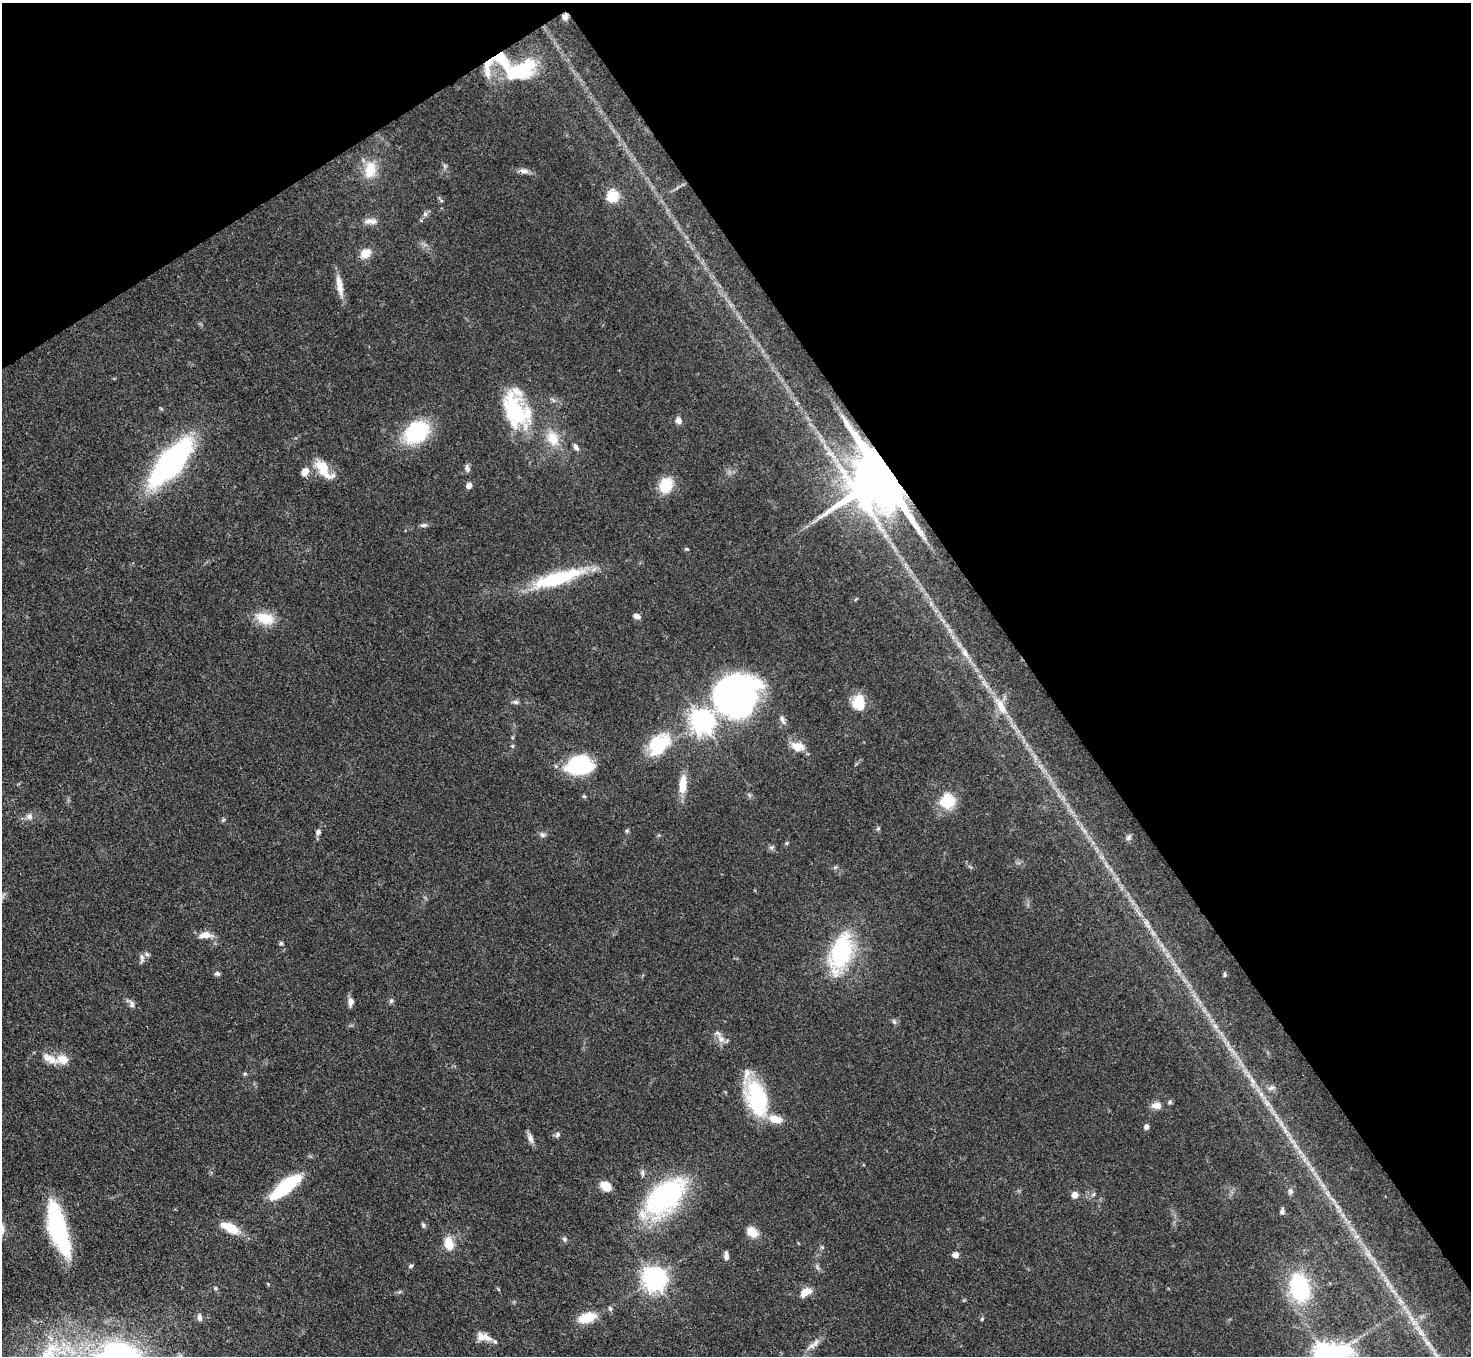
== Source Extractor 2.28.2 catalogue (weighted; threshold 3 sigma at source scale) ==
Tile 3 of 4 x 4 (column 3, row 1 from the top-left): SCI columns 2939-4407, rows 4361-5714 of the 5877 x 5870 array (HDU 1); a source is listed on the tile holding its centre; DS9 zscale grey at full resolution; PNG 1473 x 1358 px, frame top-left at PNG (2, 3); no overlay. Shown black and unused: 35% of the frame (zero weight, under 3 of 4 exposures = <1% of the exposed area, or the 3 px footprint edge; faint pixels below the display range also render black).
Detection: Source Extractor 2.28.2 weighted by HDU 2 'WHT'; one run over the whole footprint, this tile lists its part. Background 0.0533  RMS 0.005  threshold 0.0226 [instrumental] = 3 sigma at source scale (4.5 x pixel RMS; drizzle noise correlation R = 1.50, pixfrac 1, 0.05/0.05 arcsec/px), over >= 5 px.
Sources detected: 111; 2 inside a brighter object's white glare — not listed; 9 inside a brighter listed object's ellipse — not listed separately; the other 100 listed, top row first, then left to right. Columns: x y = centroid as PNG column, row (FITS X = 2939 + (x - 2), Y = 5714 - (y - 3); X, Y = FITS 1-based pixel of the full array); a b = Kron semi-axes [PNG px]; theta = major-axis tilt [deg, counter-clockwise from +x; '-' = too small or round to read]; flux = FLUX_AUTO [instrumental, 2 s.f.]
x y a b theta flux
565 17 8 7 - 2.1
503 61 25 11 -51 14
488 63 20 8 44 5.5
520 71 32 15 27 38
370 170 21 13 78 11
524 171 13 6 -3 2.4
612 196 6 6 - 43
425 214 6 6 - 1.3
373 221 13 8 -15 2.9
365 253 10 8 26 6.9
339 285 28 7 -79 6.1
516 411 43 27 -60 43
678 421 8 7 - 2.7
416 431 21 16 39 48
553 439 17 13 -61 9.9
576 447 8 6 -60 1.9
829 453 11 4 -33 2.1
171 462 34 13 49 180
323 466 25 12 -30 9.5
467 468 11 5 -74 1.5
305 471 10 8 58 3.9
882 475 15 15 - 5000
666 485 14 12 65 15
469 486 7 6 - 2.2
423 525 10 5 5 1.2
687 549 5 4 - 0.69
557 579 61 14 17 38
637 616 7 5 -23 2.5
265 618 23 13 -16 11
965 653 13 7 -67 3.1
734 695 44 40 22 180
516 702 8 5 -26 1.2
859 703 17 14 -82 12
1001 706 25 10 -68 7.9
782 720 13 6 -66 2
702 721 8 8 - 430
660 745 38 18 45 21
512 746 5 5 - 0.7
797 747 19 12 -14 6.2
580 765 22 16 8 44
683 784 21 8 86 8.9
947 801 16 14 36 17
29 816 9 7 -1 2.1
223 820 6 4 71 0.67
878 828 5 5 - 0.77
627 831 5 5 - 0.75
318 832 6 6 - 1.6
542 835 8 6 -45 1.3
1129 837 8 6 47 1.4
771 847 7 4 -18 0.91
205 935 16 8 5 4.8
281 943 6 5 - 0.98
841 953 44 22 72 49
142 958 13 5 -87 1.6
217 974 7 6 - 1.1
1225 975 7 4 -85 0.75
391 1001 7 5 88 1
351 1002 9 6 79 2.9
132 1004 10 6 -75 1.8
894 1021 7 5 -68 1
1215 1026 7 4 -70 1.3
721 1039 12 9 -36 3.5
63 1059 15 11 -13 6.3
1252 1080 11 4 -56 2.3
1272 1088 9 6 27 1.5
757 1098 41 22 -72 39
1170 1102 6 5 - 0.84
1267 1104 7 6 - 1.6
1157 1106 12 8 -4 3.7
1146 1127 6 5 - 1.8
557 1135 7 5 75 1.1
530 1138 15 6 -72 2.4
642 1173 9 5 -85 1.3
286 1186 32 11 38 40
606 1186 12 9 -38 6
1290 1191 7 7 - 1.6
1075 1195 7 6 - 3.2
666 1196 37 20 42 100
1337 1206 6 4 -20 0.99
1282 1212 7 5 78 1.5
57 1224 47 17 -76 53
423 1225 6 5 - 0.92
230 1228 23 10 -27 10
752 1232 15 10 -36 5.9
565 1239 7 5 -57 1.1
449 1244 16 10 -75 7.6
822 1247 5 4 - 0.66
955 1255 8 6 12 2.2
726 1256 9 5 -85 2.3
411 1266 6 4 28 0.79
654 1279 8 8 - 430
1300 1288 24 16 -78 49
805 1292 13 8 33 5.5
610 1308 7 5 -64 0.96
200 1317 9 6 -86 1.8
587 1317 19 10 16 12
982 1319 5 4 - 0.53
1421 1333 15 5 -50 3.6
484 1337 20 9 -16 5.1
815 1343 13 6 57 2.7
Overlapping masked pixels (flux is a lower limit): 4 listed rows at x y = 565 17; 503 61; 488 63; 882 475